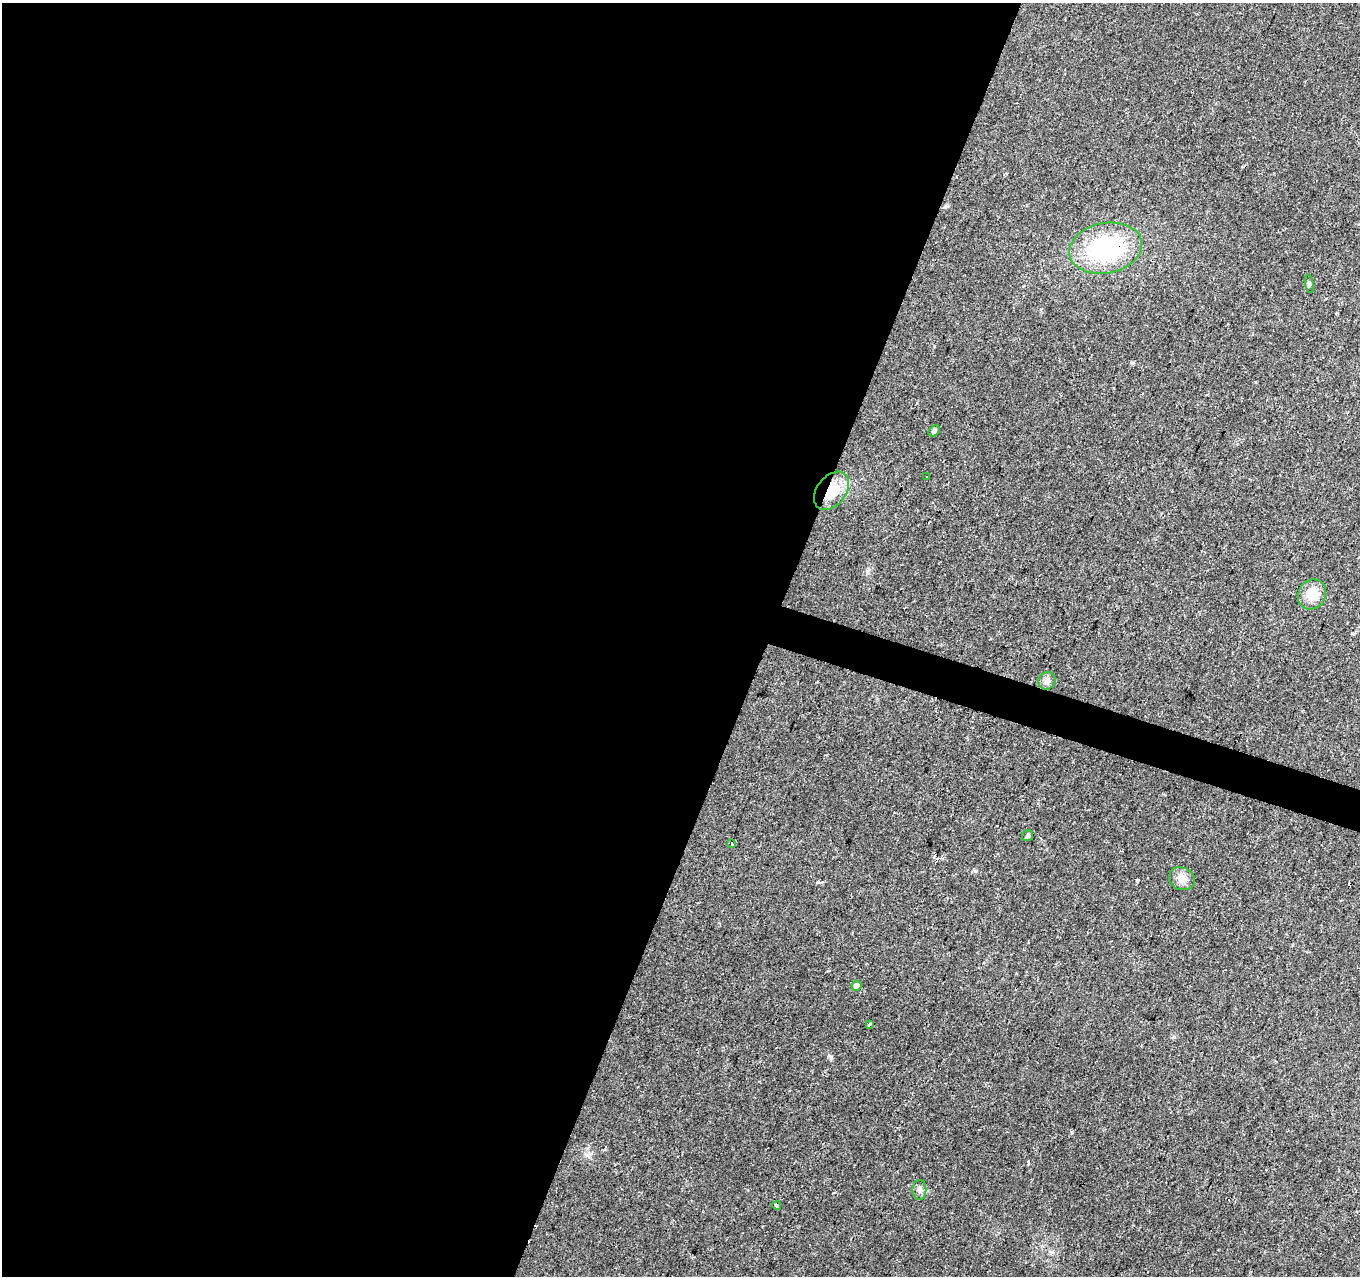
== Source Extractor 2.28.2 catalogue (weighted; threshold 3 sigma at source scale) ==
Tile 5 of 4 x 4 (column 1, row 2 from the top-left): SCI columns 1-1358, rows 2760-4033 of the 5436 x 5585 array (HDU 1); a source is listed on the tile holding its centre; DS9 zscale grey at full resolution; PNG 1362 x 1278 px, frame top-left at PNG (2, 3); each listed source drawn as its Kron ellipse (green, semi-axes under 4 px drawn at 4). Shown black and unused: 58% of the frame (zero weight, under 2 of 3 exposures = <1% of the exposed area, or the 3 px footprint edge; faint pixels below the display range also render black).
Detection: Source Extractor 2.28.2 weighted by HDU 2 'WHT'; one run over the whole footprint, this tile lists its part. Background 0.07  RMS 0.0055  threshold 0.0247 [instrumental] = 3 sigma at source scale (4.5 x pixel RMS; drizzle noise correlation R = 1.50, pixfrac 1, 0.0396/0.0396 arcsec/px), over >= 5 px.
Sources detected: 18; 4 cosmic-ray / hot-pixel residue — neither listed nor drawn; the other 14 listed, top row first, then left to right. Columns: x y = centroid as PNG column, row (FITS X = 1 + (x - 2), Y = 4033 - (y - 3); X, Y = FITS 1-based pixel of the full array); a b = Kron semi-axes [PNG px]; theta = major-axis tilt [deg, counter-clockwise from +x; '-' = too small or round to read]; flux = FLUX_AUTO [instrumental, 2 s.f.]
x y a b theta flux
1106 248 37 25 11 59
1309 284 9 3 -77 0.95
934 431 6 4 45 1.5
926 477 3 3 - 2.2
832 491 21 14 51 16
1312 594 15 13 60 9.4
1047 681 9 8 - 2.4
1027 836 6 5 - 1.1
731 844 3 3 - 1.8
1182 879 13 11 -27 5.3
857 986 5 5 - 2.7
869 1025 4 3 - 1.8
919 1190 10 7 90 2.1
777 1206 4 4 - 0.97
Overlapping masked pixels (flux is a lower limit): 2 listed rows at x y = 1106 248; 832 491
Unlisted compact peaks at least as high as the median listed source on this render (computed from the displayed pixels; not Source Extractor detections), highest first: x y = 818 882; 831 1057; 1132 363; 975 871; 1137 880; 867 573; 1028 1161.